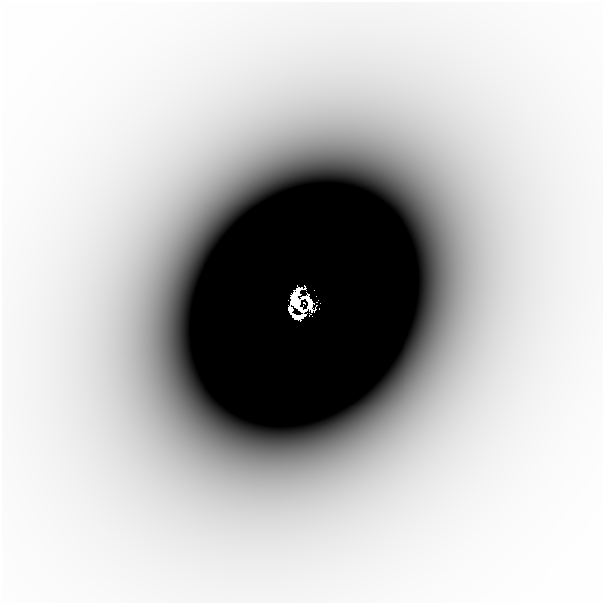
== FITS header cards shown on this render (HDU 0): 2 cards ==
NAXIS1  =                  601
NAXIS2  =                  601

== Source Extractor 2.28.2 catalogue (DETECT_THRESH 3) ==
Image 601 x 601 px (HDU 0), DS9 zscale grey, 1 PNG px = 1 image px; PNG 605 x 605 px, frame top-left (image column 1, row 601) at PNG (2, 2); no overlay
Background -7.01e-06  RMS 2.1e-06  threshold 6.34e-06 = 3 sigma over >= 5 px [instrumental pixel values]
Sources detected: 8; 3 with non-positive FLUX_AUTO (blend fragments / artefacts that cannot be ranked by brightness) are not listed; the other 5 listed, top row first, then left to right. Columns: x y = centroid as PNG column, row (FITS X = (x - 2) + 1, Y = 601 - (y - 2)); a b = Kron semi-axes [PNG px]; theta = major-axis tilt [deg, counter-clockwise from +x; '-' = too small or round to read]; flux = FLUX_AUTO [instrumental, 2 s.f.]
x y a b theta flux
293 297 8 5 66 0.93
292 303 4 4 - 0.21
297 303 6 4 69 0.75
304 303 2 2 - 0.078
300 308 8 4 -41 0.77
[3 non-positive-flux detections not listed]